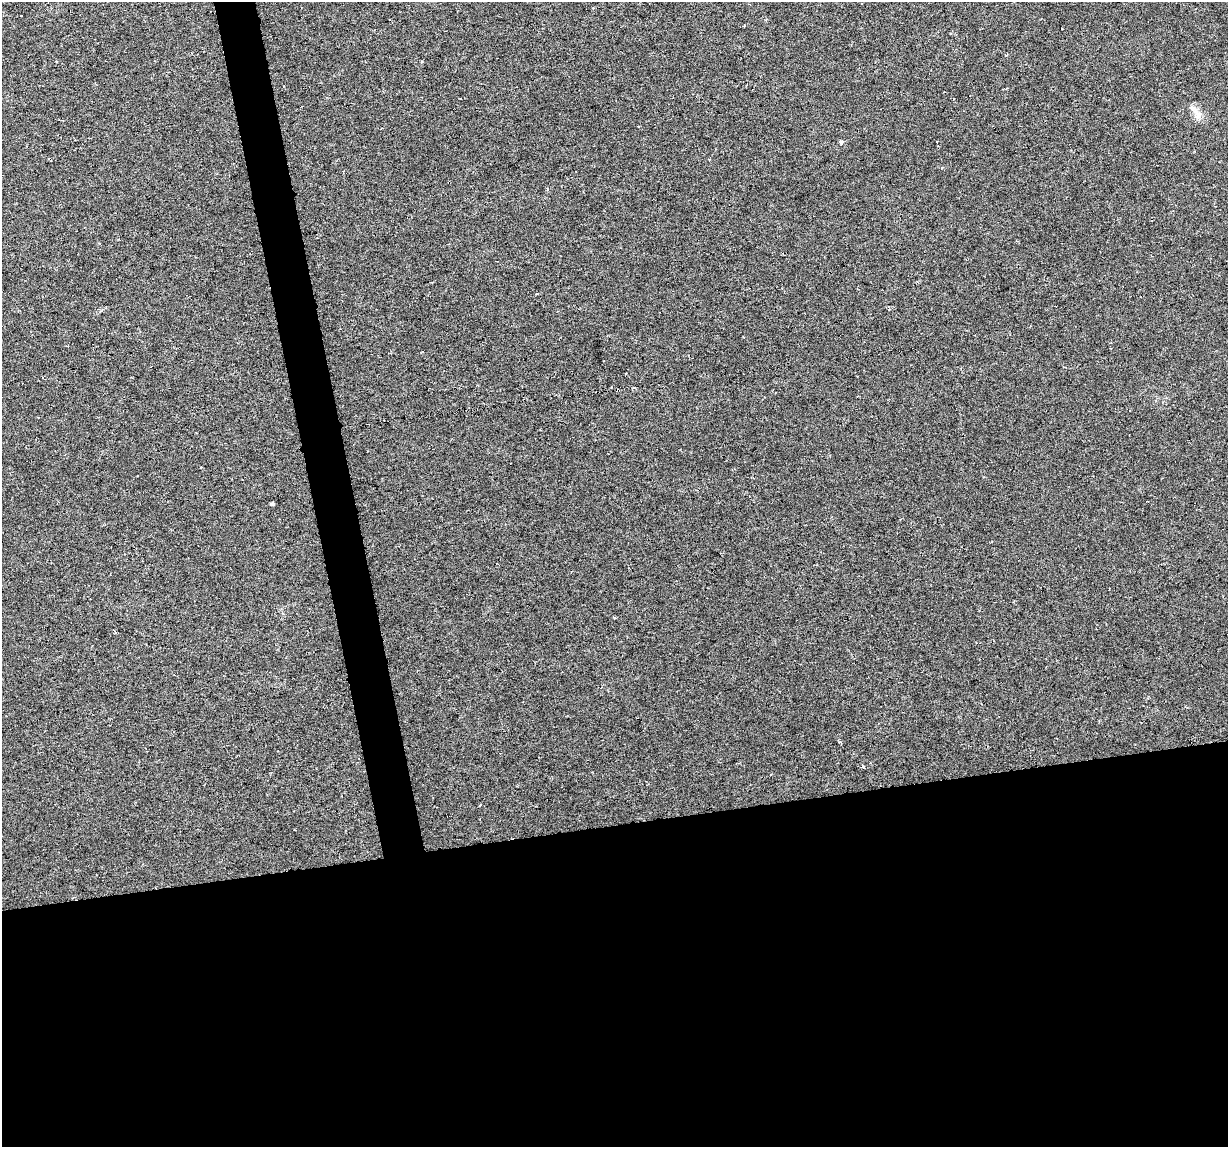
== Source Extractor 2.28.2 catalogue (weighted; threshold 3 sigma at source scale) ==
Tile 15 of 4 x 4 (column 3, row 4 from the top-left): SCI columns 2453-3678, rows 27-1171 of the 4904 x 4682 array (HDU 1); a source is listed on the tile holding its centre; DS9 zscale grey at full resolution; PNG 1230 x 1149 px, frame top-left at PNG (2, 2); no overlay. Shown black and unused: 31% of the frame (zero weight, under 3 of 6 exposures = <1% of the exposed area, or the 3 px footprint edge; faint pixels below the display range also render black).
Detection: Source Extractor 2.28.2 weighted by HDU 2 'WHT'; one run over the whole footprint, this tile lists its part. Background -0.0061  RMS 0.0036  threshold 0.0149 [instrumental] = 3 sigma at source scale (4.09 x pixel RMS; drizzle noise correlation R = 1.36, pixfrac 0.8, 0.0396/0.0396 arcsec/px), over >= 5 px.
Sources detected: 5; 1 inside a brighter listed object's ellipse — not listed separately; the other 4 listed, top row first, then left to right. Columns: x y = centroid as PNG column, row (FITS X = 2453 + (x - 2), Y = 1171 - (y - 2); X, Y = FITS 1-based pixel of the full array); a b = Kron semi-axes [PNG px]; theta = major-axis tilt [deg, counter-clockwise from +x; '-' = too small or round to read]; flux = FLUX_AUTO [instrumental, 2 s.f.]
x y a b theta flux
1198 114 12 9 -80 2.5
841 142 5 4 - 0.63
272 504 4 3 - 0.57
863 767 4 3 - 0.55